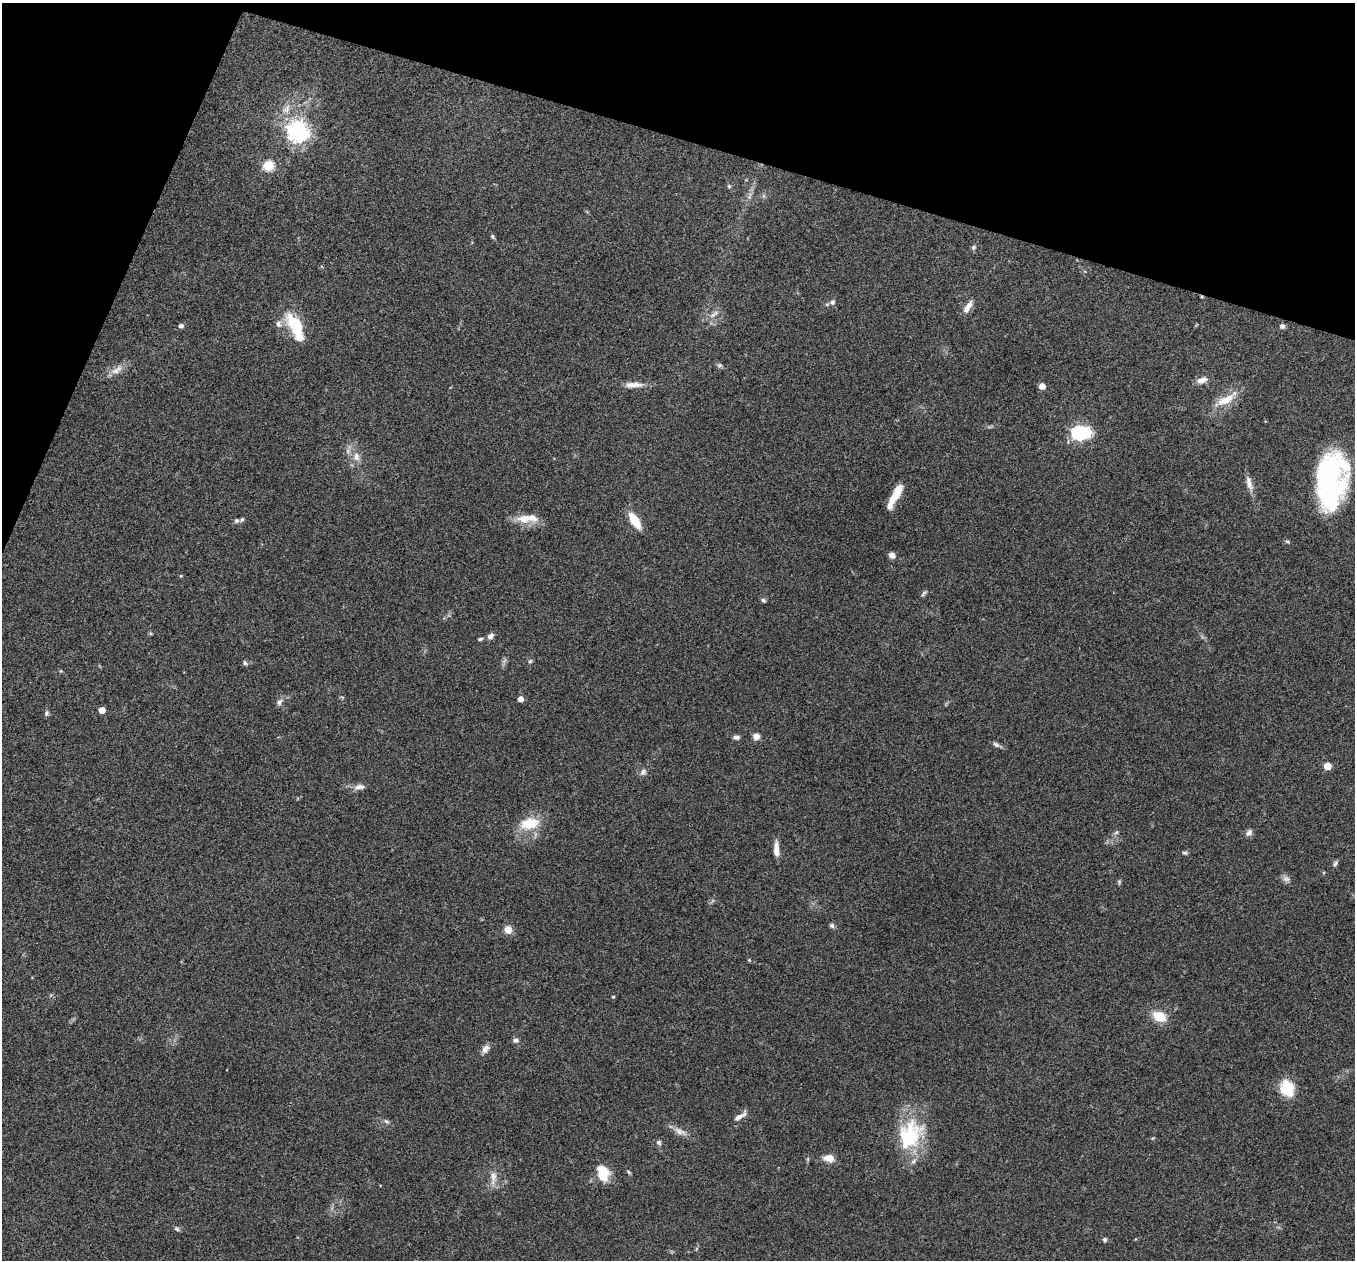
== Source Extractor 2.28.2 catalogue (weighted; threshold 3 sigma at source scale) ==
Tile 2 of 4 x 4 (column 2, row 1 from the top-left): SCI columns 1355-2707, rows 3909-5166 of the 5418 x 5431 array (HDU 1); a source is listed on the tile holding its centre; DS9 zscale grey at full resolution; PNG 1357 x 1262 px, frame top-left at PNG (2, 3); no overlay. Shown black and unused: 15% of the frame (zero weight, under 3 of 4 exposures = <1% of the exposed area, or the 3 px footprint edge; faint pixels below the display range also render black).
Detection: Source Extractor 2.28.2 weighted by HDU 2 'WHT'; one run over the whole footprint, this tile lists its part. Background 0.079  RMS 0.0058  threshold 0.0261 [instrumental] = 3 sigma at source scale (4.5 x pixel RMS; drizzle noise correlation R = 1.50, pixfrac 1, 0.05/0.05 arcsec/px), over >= 5 px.
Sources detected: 82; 1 inside a brighter object's white glare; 1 cosmic-ray / hot-pixel residue — not listed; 9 inside a brighter listed object's ellipse — not listed separately; the other 71 listed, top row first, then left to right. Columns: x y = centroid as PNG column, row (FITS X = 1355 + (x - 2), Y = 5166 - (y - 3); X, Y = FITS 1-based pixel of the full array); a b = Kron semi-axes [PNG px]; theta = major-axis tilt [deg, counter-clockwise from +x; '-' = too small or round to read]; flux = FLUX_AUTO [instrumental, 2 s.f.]
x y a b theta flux
286 109 16 9 48 5.5
298 131 8 7 - 360
269 166 5 5 - 41
729 186 6 5 - 0.84
750 196 11 4 76 1.9
492 237 6 5 - 0.92
973 247 6 6 - 1.2
832 302 8 7 - 1.9
968 307 19 7 59 4.3
714 314 16 5 33 3
294 325 29 14 -56 22
181 326 6 5 - 1.6
1282 326 5 5 - 2
719 365 7 6 - 1.2
117 370 20 8 36 4.9
1202 380 15 8 18 3.6
634 385 25 7 1 5.7
1042 386 5 4 - 6.4
1225 400 29 11 27 11
1079 433 6 6 - 100
356 457 13 10 -85 4.8
1328 479 54 27 83 100
1249 483 19 7 -73 4.3
895 496 18 9 41 6.8
524 519 22 12 -1 8.8
236 521 6 5 - 1.2
635 521 14 7 -57 16
892 555 7 6 - 3.1
181 576 4 4 - 0.6
923 594 9 4 46 1.1
763 600 6 5 - 1.2
490 636 8 6 37 2.4
480 639 6 4 11 0.93
530 661 6 5 - 0.93
245 663 6 5 - 1.1
520 699 4 4 - 4.9
279 702 10 7 58 2.1
102 710 5 5 - 6.9
46 713 8 6 90 1.2
756 736 7 7 - 3.6
736 737 8 5 2 2
996 744 11 6 -27 1.8
1327 766 5 5 - 15
643 772 10 8 59 2.4
359 787 17 7 3 3.3
529 823 28 16 11 15
1116 832 6 5 - 1.1
1249 832 11 7 46 2.1
776 849 18 6 -87 4.8
1185 853 7 4 -5 0.97
1335 864 10 5 45 1.4
1286 879 12 7 -19 2.4
1119 882 6 5 - 0.9
832 925 7 6 - 1.4
508 930 7 7 - 5.9
749 960 5 4 - 0.62
613 997 4 4 - 0.65
1159 1016 14 10 -21 11
516 1040 7 6 - 1.9
485 1049 12 8 50 3.1
1287 1088 17 13 -68 18
739 1117 18 6 33 3.5
386 1121 8 5 -30 1.3
680 1131 19 8 -23 4.2
911 1133 42 32 86 37
659 1142 7 6 - 1.4
829 1158 11 7 -8 6.2
603 1173 18 12 -73 13
493 1177 22 8 84 5.3
177 1229 7 6 - 1.2
1105 1239 6 5 - 1